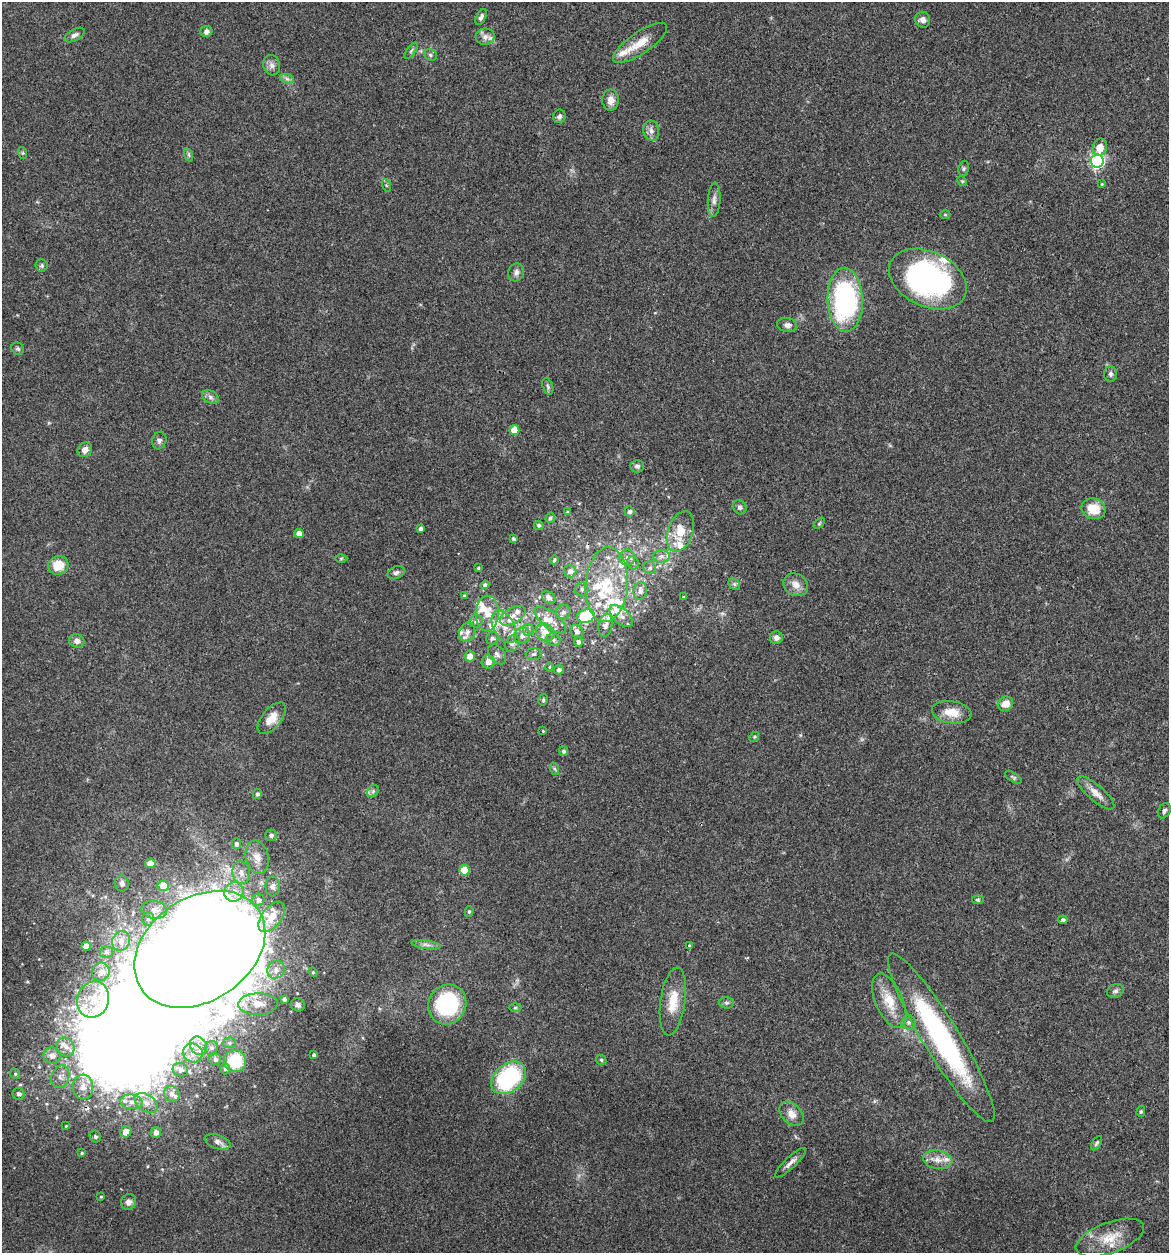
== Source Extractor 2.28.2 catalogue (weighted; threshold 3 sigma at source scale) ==
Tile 6 of 4 x 4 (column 2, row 2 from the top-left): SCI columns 1289-2455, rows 2510-3760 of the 5032 x 5014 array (HDU 1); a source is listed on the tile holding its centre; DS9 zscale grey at full resolution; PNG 1171 x 1255 px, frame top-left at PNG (2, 2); each listed source drawn as its Kron ellipse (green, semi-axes under 4 px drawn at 4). Shown black and unused: <1% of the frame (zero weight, under 3 of 4 exposures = <1% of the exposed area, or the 3 px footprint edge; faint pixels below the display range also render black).
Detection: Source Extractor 2.28.2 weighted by HDU 2 'WHT'; one run over the whole footprint, this tile lists its part. Background 0.0606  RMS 0.0053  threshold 0.0238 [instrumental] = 3 sigma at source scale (4.5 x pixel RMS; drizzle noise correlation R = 1.50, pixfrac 1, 0.05/0.05 arcsec/px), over >= 5 px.
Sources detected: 218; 5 inside a brighter object's white glare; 1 cosmic-ray / hot-pixel residue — neither listed nor drawn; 35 inside a brighter listed object's ellipse — not listed separately; the other 177 listed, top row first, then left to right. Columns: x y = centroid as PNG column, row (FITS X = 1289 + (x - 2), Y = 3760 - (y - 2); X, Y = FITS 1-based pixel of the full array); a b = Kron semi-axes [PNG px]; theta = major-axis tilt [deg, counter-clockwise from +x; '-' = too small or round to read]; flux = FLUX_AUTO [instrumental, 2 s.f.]
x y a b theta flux
481 17 8 4 63 1.6
923 20 8 7 - 2.6
206 32 6 5 - 1.9
75 35 11 5 28 1.9
485 37 9 8 - 2.5
640 43 32 11 34 10
411 51 9 4 56 1
430 55 7 5 -24 1.1
272 65 10 8 -74 2.5
287 79 7 4 -19 1.3
610 100 10 8 90 4.3
559 116 7 6 - 1.6
651 131 10 8 -79 2.6
1100 147 9 7 76 6.4
23 153 6 4 -71 0.57
189 155 7 4 -71 0.87
1097 161 6 6 - 110
964 168 8 5 83 0.99
962 181 5 4 - 0.64
1102 184 4 4 - 0.47
386 185 6 4 -72 0.69
714 200 17 6 86 2.8
945 215 5 3 - 0.51
42 265 6 6 - 1.1
516 272 9 7 66 2.2
928 279 41 27 -25 120
845 300 32 17 -88 88
787 325 10 7 -7 2.4
18 349 7 5 -42 1.1
1110 374 8 6 -90 1.3
548 386 9 5 -71 1.2
210 397 9 6 -28 1.8
514 430 5 5 - 9.7
159 440 9 7 71 1.5
85 450 8 6 47 3
637 466 7 6 - 1.6
740 507 7 6 - 1.5
1093 509 12 10 -18 11
629 511 5 5 - 1.4
568 512 4 3 - 0.55
550 518 5 4 - 1.1
819 523 6 4 45 0.68
539 525 5 4 - 1.2
420 528 4 4 - 1.5
680 532 21 12 71 11
299 534 5 4 - 5.9
513 538 4 3 - 0.83
661 556 8 6 2 2
627 557 8 7 - 2.2
341 558 6 4 1 0.67
554 560 4 3 - 0.63
633 563 7 5 -68 1.2
58 565 10 9 - 10
478 568 3 3 - 0.58
650 568 6 6 - 1.4
570 571 6 6 - 2.5
396 573 9 6 25 1.6
734 584 6 5 - 1.1
485 585 4 4 - 1.2
607 585 37 21 86 30
796 585 13 11 -33 4.5
582 589 7 6 - 1.7
640 591 9 6 80 2.5
464 596 4 4 - 0.98
549 597 7 5 -38 2.2
683 597 4 3 - 0.41
563 612 7 7 - 2.2
487 613 18 11 87 8.1
513 616 14 7 31 4
586 616 9 6 16 33
621 616 14 8 -43 3.7
550 620 19 8 -38 5.8
476 621 7 6 - 1.7
605 625 12 6 79 2.8
504 627 17 10 -61 6.8
528 630 6 5 - 1.2
577 631 7 6 - 1.8
467 632 10 7 68 2.6
545 632 10 8 -31 3.8
522 636 8 7 - 2.8
492 638 6 6 - 1.6
776 638 6 6 - 2
553 640 7 6 - 1.4
77 641 8 7 - 2.7
578 642 4 4 - 1.7
512 643 9 6 64 2.1
497 654 11 7 -52 2.3
533 654 8 6 4 1.4
470 656 5 5 - 4
488 662 6 6 - 3.6
549 667 5 3 - 0.54
559 670 5 4 - 1.4
543 700 6 4 78 0.97
1005 704 8 7 - 5.9
952 712 20 11 -9 8.4
272 718 19 9 50 6.7
543 731 3 3 - 0.41
754 737 5 4 - 0.68
564 751 5 4 - 1.4
555 769 6 4 -70 0.79
1013 777 9 4 -31 0.9
373 791 7 5 45 1
1096 793 23 8 -41 5.2
257 794 5 4 - 1.3
1164 811 8 6 62 1.5
271 835 6 5 - 1.4
236 844 5 4 - 1.5
257 857 17 11 -76 5.4
150 863 5 5 - 3.9
464 870 5 5 - 14
241 873 11 8 -78 3.9
122 883 8 7 - 2.2
163 886 5 5 - 10
273 886 10 7 90 1.9
234 892 10 9 - 4.9
258 900 6 6 - 2.1
978 900 6 4 6 0.68
154 910 13 9 -8 4.9
469 912 5 4 - 0.75
272 917 17 9 51 9.5
148 919 6 6 - 1.5
1063 920 5 4 - 0.9
121 941 10 8 65 3.5
426 945 15 4 -8 2
86 946 4 4 - 6.1
689 946 4 3 - 0.56
200 949 71 51 34 2200
106 952 6 5 - 1.3
276 970 9 8 - 3.3
101 972 9 8 - 2.9
313 972 5 4 - 0.62
1115 991 9 6 21 1.5
93 999 18 16 72 12
284 999 4 4 - 1.1
673 1001 34 12 82 12
889 1001 29 13 -67 12
726 1003 7 5 -1 1.3
258 1004 20 11 2 7.6
298 1005 7 6 - 1.8
447 1005 20 18 58 52
515 1008 6 4 1 0.76
909 1022 7 7 - 1.7
941 1038 98 18 -59 100
229 1043 7 5 12 1.4
198 1046 10 8 -56 3.9
66 1047 10 8 -57 3.7
211 1048 7 6 - 1.6
193 1053 10 9 - 4.1
314 1055 4 3 - 1.2
52 1056 8 8 - 3.5
215 1059 6 5 - 1.7
601 1060 6 4 -47 0.7
235 1061 11 11 - 21
225 1069 5 4 - 1.1
180 1070 8 6 -24 2.3
15 1074 5 4 - 0.82
60 1077 11 8 70 3.4
508 1078 19 13 40 60
83 1087 12 10 -86 5.6
19 1094 6 5 - 1.7
172 1094 8 7 - 2.5
131 1102 11 7 -7 3.7
146 1103 13 8 -34 4.2
1141 1111 5 4 - 0.79
791 1114 14 9 -46 4.5
66 1126 3 3 - 0.45
126 1132 6 5 - 5.8
156 1132 5 5 - 2.7
95 1136 6 5 - 1.1
218 1142 13 7 -19 2.7
1097 1143 8 4 57 0.93
82 1153 4 3 - 0.62
938 1160 15 9 -9 4.9
790 1163 21 5 44 2.9
101 1197 4 3 - 0.61
129 1202 8 7 - 2.1
1110 1238 36 15 20 14